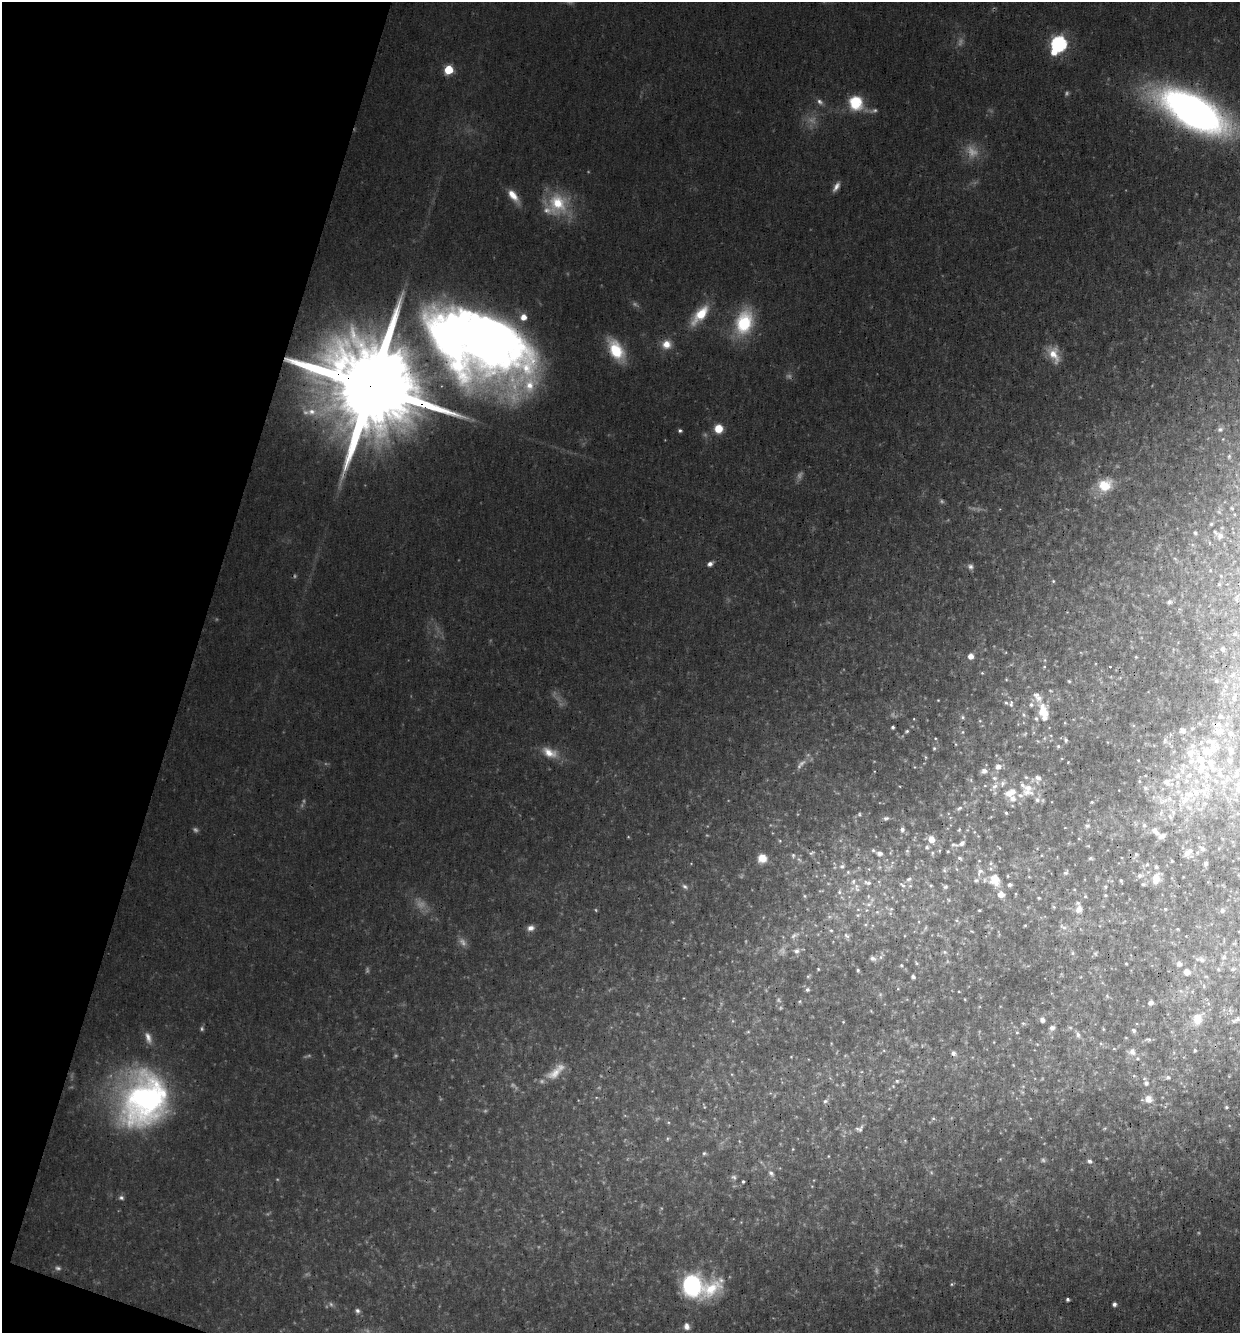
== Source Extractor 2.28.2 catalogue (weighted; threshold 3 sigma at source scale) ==
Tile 9 of 4 x 4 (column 1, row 3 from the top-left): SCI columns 128-1365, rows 1331-2661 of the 5334 x 5322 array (HDU 1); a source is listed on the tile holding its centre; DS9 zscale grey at full resolution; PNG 1242 x 1335 px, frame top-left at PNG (2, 2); no overlay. Shown black and unused: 16% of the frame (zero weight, under 3 of 4 exposures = <1% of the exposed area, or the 3 px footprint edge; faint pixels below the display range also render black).
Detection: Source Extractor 2.28.2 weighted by HDU 2 'WHT'; one run over the whole footprint, this tile lists its part. Background 0.0548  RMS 0.0052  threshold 0.0234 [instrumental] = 3 sigma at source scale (4.5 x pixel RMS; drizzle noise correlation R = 1.50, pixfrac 1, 0.05/0.05 arcsec/px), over >= 5 px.
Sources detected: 403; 70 too faint to see at this stretch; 2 inside a brighter object's white glare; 1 long thin detection or spike segment (spike, bleed or trail) — not listed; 56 inside a brighter listed object's ellipse — not listed separately; the other 274 listed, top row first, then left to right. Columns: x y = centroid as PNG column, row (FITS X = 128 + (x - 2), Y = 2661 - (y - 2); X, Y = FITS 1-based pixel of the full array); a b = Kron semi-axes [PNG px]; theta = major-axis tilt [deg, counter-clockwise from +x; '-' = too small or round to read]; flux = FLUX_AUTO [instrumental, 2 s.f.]
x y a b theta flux
1059 44 7 7 - 170
1053 52 8 7 - 6.9
448 70 6 5 - 27
820 102 10 8 -39 2.6
856 103 18 17 - 19
1193 111 50 21 -28 470
836 187 12 6 59 3.4
513 196 19 8 -53 8.2
557 203 29 28 - 29
700 314 28 12 49 19
523 317 7 7 - 6.1
744 322 29 19 73 40
490 343 78 40 -43 520
666 344 12 11 - 7.7
616 350 24 13 -60 26
1054 354 23 12 -66 10
375 388 52 20 -20 19000
312 411 15 11 -1 8.2
718 429 6 6 - 15
1220 429 8 7 - 1.5
680 431 5 4 - 1.4
1223 439 3 3 - 0.37
1229 456 6 4 65 0.79
1105 485 17 15 29 17
1232 508 3 3 - 0.62
1234 514 4 3 - 0.39
1211 524 4 3 - 0.86
1195 533 6 5 - 1.2
1220 536 10 9 - 2.5
1175 559 6 3 -21 0.66
710 564 8 5 33 2.5
970 566 8 7 - 2.1
1221 576 4 3 - 0.41
1053 581 5 5 - 0.83
1219 584 4 4 - 0.62
1169 602 5 5 - 1.7
1235 634 6 4 89 0.69
1223 649 6 5 - 1.3
970 656 5 5 - 4.7
1136 657 4 3 - 0.57
1044 667 4 4 - 0.55
1110 667 3 2 - 0.71
982 673 5 4 - 0.65
1232 675 10 6 42 1.9
1006 679 4 4 - 0.57
1069 681 4 3 - 0.72
1216 681 6 5 - 1
1226 686 6 6 - 1.3
1038 697 50 11 -59 11
1234 697 14 6 64 2.1
938 700 3 3 - 0.42
1011 704 10 5 87 1.6
1024 715 8 5 -61 1.3
1220 716 7 6 - 1.5
963 717 6 5 - 1.2
914 719 3 3 - 0.45
1036 719 6 6 - 1.3
980 721 5 4 - 0.59
1065 723 5 3 - 0.5
1133 725 6 4 -18 0.75
1218 725 10 8 23 3.5
893 727 4 3 - 1.2
1192 728 7 6 - 1.6
907 731 5 4 - 0.96
1182 731 9 8 - 3.5
962 732 5 4 - 0.76
1230 733 8 7 - 2
1025 734 7 4 46 0.8
1065 740 6 4 -75 1.1
1165 741 11 8 84 2.9
1107 742 4 3 - 0.44
955 744 5 3 - 0.51
1212 745 27 15 -53 14
1058 746 5 5 - 0.93
934 748 5 4 - 0.76
550 753 23 12 -25 9.9
1190 753 16 13 -66 8.9
925 757 5 3 - 0.65
1138 760 3 3 - 0.49
1068 762 3 3 - 0.4
998 766 7 6 - 3.7
1202 767 17 12 70 11
984 771 8 6 10 2.5
1236 774 16 7 58 3.9
1189 775 12 9 26 5.1
971 780 6 4 -73 0.72
1139 781 6 5 - 0.96
1168 782 19 13 -16 9.4
985 786 4 3 - 0.42
995 786 14 7 59 3.2
1028 788 22 14 -40 10
1145 788 9 8 - 2.4
1119 790 3 2 - 0.32
1199 791 43 16 14 28
1013 799 12 8 -53 5.5
1092 802 5 4 - 0.74
959 808 9 5 30 1.4
1161 812 13 6 80 3
1173 812 13 6 -55 2.8
1006 813 4 3 - 0.71
859 814 7 5 -81 1
886 818 8 5 11 1.4
1144 825 7 7 - 1.8
1087 826 8 8 - 1.9
1065 828 4 3 - 0.35
902 829 6 5 - 1.8
959 830 5 4 - 0.67
1157 833 9 7 -25 2.8
1079 838 5 3 - 0.48
931 839 7 6 - 6.5
780 841 5 5 - 0.91
962 843 10 6 33 2
1088 846 5 4 - 0.62
927 847 7 6 - 1.3
1202 848 8 5 -34 1.8
873 850 6 5 - 0.92
907 851 5 5 - 0.92
948 851 3 3 - 0.61
1197 852 5 4 - 0.74
812 853 9 6 22 1.5
879 853 6 5 - 3
932 853 6 5 - 0.97
1187 853 10 8 -41 4
1041 855 4 3 - 0.45
1136 855 10 6 60 1.7
793 856 9 6 86 1.8
762 858 11 10 - 7.7
960 858 7 5 -30 1.4
1091 858 6 4 -6 1
1172 861 3 3 - 0.66
991 863 7 5 1 1.3
1206 863 4 3 - 1.4
1147 864 7 5 55 1.3
842 866 8 7 - 2.3
889 867 14 6 27 2.6
869 869 4 4 - 0.74
957 869 5 4 - 0.67
944 870 8 6 -89 1.4
848 872 6 5 - 1.3
980 872 14 9 65 4
1066 872 8 6 58 1.5
1007 876 4 4 - 0.64
1140 876 10 7 11 2.9
1029 877 4 4 - 0.64
1156 878 13 9 69 8.5
909 879 9 6 38 2.1
995 880 15 11 -70 13
1121 881 4 3 - 0.9
867 882 14 8 -12 4.7
1143 884 5 4 - 1
902 885 12 5 -38 2.4
931 885 5 5 - 0.93
1010 885 5 5 - 1.7
685 887 10 6 -29 1.9
945 887 7 5 -19 1.3
1105 887 6 5 - 1
857 888 14 10 -75 4.7
1074 889 5 3 - 0.52
821 891 8 3 10 0.58
839 892 7 6 - 1.8
1001 894 7 6 - 5.9
1016 894 5 3 - 0.6
1105 895 5 4 - 0.93
804 896 5 5 - 0.8
1085 896 5 4 - 0.83
1039 898 4 4 - 0.86
948 900 6 4 -60 0.89
869 904 12 8 27 4.2
1054 907 6 4 -27 0.75
891 909 7 6 - 1.7
1079 909 12 9 75 5
1165 909 4 4 - 0.67
979 910 3 3 - 0.62
1222 910 7 6 - 1.8
877 912 6 6 - 1.8
858 915 7 6 - 1.3
919 922 5 3 - 0.63
865 925 7 6 - 1.3
1025 925 3 3 - 0.56
1063 927 13 7 -30 3.1
530 928 9 7 13 3.5
1178 929 4 3 - 0.57
831 930 6 5 - 1
972 931 5 3 - 0.53
794 935 14 7 29 3.2
847 936 9 8 - 2.3
904 936 4 3 - 0.45
1186 936 3 2 - 0.38
1234 943 6 4 0 0.74
797 951 9 8 - 2.6
945 952 7 5 -26 1.1
1072 953 5 5 - 1
1095 953 6 5 - 0.96
881 956 14 6 56 2.4
1223 957 9 7 58 2.4
873 958 9 6 -17 2.1
1201 959 15 8 -14 4.5
916 963 7 4 -40 0.86
1126 964 3 3 - 0.59
1179 964 8 7 - 3.5
901 965 6 5 - 1
818 969 4 3 - 0.55
1218 969 7 6 - 1.5
1233 969 9 6 19 1.7
858 970 5 4 - 1
1187 972 10 9 - 4.9
808 976 7 4 35 0.83
1206 976 8 4 0 0.96
913 977 4 4 - 1.7
1080 977 5 3 - 0.42
1204 986 7 6 - 1.3
898 989 5 3 - 0.48
807 990 6 6 - 1.4
959 991 4 2 - 0.4
1181 991 9 6 -27 2.3
1107 996 7 6 - 1.1
965 999 3 2 - 0.45
1151 1002 6 5 - 2.8
871 1011 4 3 - 0.49
1230 1011 11 6 -67 2.3
1197 1019 19 14 62 13
1237 1019 10 6 50 2.1
1042 1020 6 5 - 2.9
843 1022 3 2 - 0.42
1023 1023 6 5 - 1
1052 1028 8 6 20 2.8
1103 1029 5 5 - 0.74
1134 1030 7 6 - 1.7
748 1032 6 4 1 0.67
1017 1032 5 4 - 0.69
1078 1035 11 7 -65 3.1
148 1038 18 9 -71 5.3
1126 1038 5 3 - 0.52
1148 1039 10 6 -2 1.5
994 1042 4 3 - 0.36
831 1043 5 3 - 0.44
1101 1043 6 5 - 1.1
1037 1044 6 3 -18 0.62
1114 1049 6 4 0 0.72
884 1050 6 4 -1 0.77
1195 1050 4 4 - 1.1
1132 1052 12 10 -11 4.5
953 1053 7 6 - 2.2
791 1057 3 3 - 0.4
556 1072 29 12 41 10
1168 1077 8 6 0 2.2
897 1081 6 5 - 1.1
1146 1083 8 7 - 2.6
893 1086 4 4 - 0.65
1022 1092 7 4 -36 0.77
144 1099 61 50 68 200
1148 1099 10 10 - 6.1
825 1101 8 6 32 1.8
1226 1107 5 4 - 0.89
933 1118 5 5 - 0.86
1030 1118 5 3 - 0.51
668 1122 5 4 - 0.78
1104 1128 6 4 20 0.7
860 1129 13 9 37 2.9
905 1141 6 4 -19 0.57
793 1149 4 4 - 0.52
704 1153 6 6 - 1.1
828 1156 3 3 - 0.47
1000 1159 6 4 45 0.63
1089 1161 7 5 -24 2.1
771 1173 11 7 -54 2.8
743 1181 3 3 - 0.91
121 1198 7 6 - 1.6
952 1284 7 4 25 0.88
692 1286 25 23 -68 62
1068 1299 4 3 - 1.4
1114 1304 5 5 - 1.9
357 1311 7 6 - 1.8
687 1326 10 8 -72 3.6
Overlapping masked pixels (flux is a lower limit): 2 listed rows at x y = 1193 111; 375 388
Isophote crosses this tile's border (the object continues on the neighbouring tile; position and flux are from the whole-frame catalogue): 1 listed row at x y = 1193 111